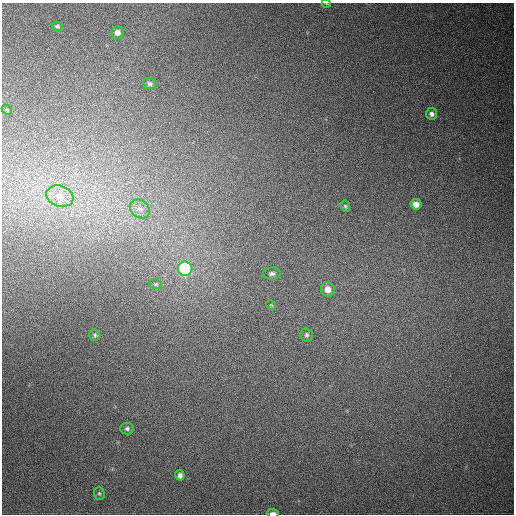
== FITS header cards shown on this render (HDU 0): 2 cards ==
NAXIS1  =                  512
NAXIS2  =                  512

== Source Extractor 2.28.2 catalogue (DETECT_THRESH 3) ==
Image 512 x 512 px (HDU 0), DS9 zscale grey, 1 PNG px = 1 image px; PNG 516 x 516 px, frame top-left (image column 1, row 512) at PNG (2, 3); each listed source drawn as its Kron ellipse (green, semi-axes under 4 px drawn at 4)
Background 504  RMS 14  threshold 42.5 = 3 sigma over >= 5 px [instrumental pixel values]
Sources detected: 21; all 21 listed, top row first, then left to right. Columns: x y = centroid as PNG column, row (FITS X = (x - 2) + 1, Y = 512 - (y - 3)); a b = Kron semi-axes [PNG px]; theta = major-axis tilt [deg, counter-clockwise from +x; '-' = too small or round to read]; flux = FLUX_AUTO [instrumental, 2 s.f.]
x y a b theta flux
326 3 4 3 - 670
57 26 6 4 -18 1500
117 32 6 6 - 4600
150 84 6 5 - 2600
7 110 5 4 - 1200
431 114 6 5 - 3200
60 196 14 10 -18 11000
416 204 5 5 - 6600
345 206 6 4 -63 1500
140 209 11 8 -38 6900
185 269 7 7 - 190000
272 274 9 6 1 2700
156 284 6 5 - 1400
328 289 7 6 - 8100
271 305 6 4 -45 1000
95 335 5 5 - 1600
307 335 6 6 - 2000
127 428 7 6 - 2500
180 475 5 4 - 3200
99 493 7 5 -88 1500
273 513 6 3 -1 4700
At the frame edge (FLAGS 8, measured only in part): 2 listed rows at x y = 326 3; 273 513